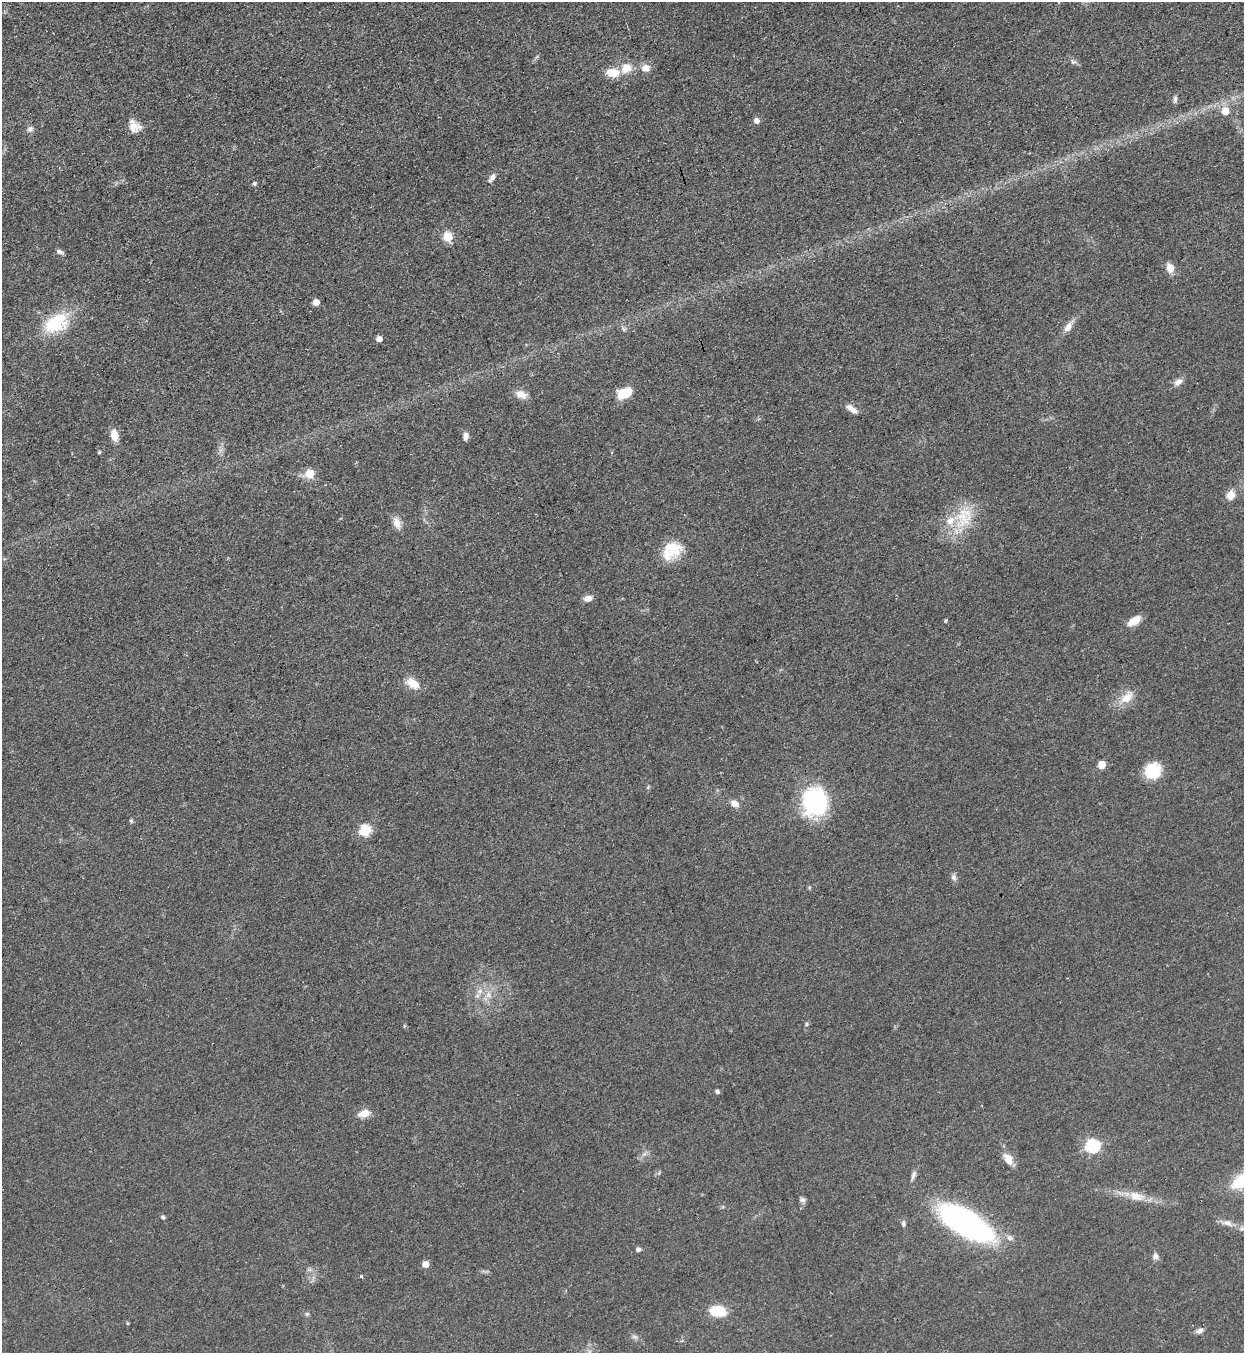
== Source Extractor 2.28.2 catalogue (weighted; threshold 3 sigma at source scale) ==
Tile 11 of 4 x 4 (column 3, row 3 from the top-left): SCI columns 2794-4035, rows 1388-2738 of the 5457 x 5478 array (HDU 1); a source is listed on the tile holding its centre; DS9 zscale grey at full resolution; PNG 1246 x 1355 px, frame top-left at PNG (2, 2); no overlay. Shown black and unused: <1% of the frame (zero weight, under 3 of 4 exposures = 5% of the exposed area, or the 3 px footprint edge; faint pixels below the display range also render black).
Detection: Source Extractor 2.28.2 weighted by HDU 2 'WHT'; one run over the whole footprint, this tile lists its part. Background 0.0524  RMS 0.0057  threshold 0.0258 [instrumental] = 3 sigma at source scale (4.5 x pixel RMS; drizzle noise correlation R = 1.50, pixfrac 1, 0.05/0.05 arcsec/px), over >= 5 px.
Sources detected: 69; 4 inside a brighter listed object's ellipse — not listed separately; the other 65 listed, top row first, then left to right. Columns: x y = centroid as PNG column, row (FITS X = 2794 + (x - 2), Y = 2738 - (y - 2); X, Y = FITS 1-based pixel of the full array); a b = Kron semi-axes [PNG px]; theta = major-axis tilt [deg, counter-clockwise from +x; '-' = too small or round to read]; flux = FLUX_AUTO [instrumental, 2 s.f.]
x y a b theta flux
1073 62 9 6 -38 1.7
626 68 12 10 24 8.6
646 68 11 9 -5 4.4
613 73 15 10 -7 9.9
1175 99 10 5 89 1.6
1225 111 6 6 - 9.3
756 121 5 5 - 3.3
134 126 17 13 -49 6.4
30 129 9 7 43 2.1
492 178 12 6 54 2.7
254 183 6 5 - 0.97
448 236 6 5 - 26
60 252 9 5 -17 1.7
1170 268 12 9 -77 5.1
316 302 5 5 - 7.1
56 323 30 19 32 30
1068 327 15 9 53 4.4
624 329 7 5 -31 1.2
379 339 5 4 - 4.5
1178 382 11 8 42 3.4
624 393 15 9 26 14
521 394 14 9 -22 5.5
852 409 15 6 -34 4.3
114 435 14 8 -78 6.2
465 436 8 6 85 2.8
99 452 4 3 - 0.7
310 473 6 6 - 17
1231 495 11 9 68 5.6
964 517 31 26 76 23
397 523 17 9 -73 4.8
671 547 26 17 -17 16
588 598 10 6 13 3.8
946 620 3 3 - 1.4
1134 621 16 8 32 7.2
413 684 18 11 -33 7.6
1127 697 22 12 43 8.9
1101 765 5 5 - 13
1153 771 18 16 35 17
815 801 26 23 -78 75
734 804 11 8 -22 3.9
131 821 6 4 77 0.98
365 830 6 6 - 50
954 877 9 7 -73 1.9
488 995 10 9 - 4.6
806 1024 6 4 71 0.85
717 1092 4 4 - 1.8
364 1113 13 8 16 7
1093 1146 6 6 - 91
1008 1159 17 9 -60 6.3
913 1175 13 5 68 2.1
1137 1196 24 12 -13 9.3
802 1200 8 7 - 1.6
163 1217 5 5 - 0.93
903 1223 8 5 -73 1.3
966 1223 57 23 -32 140
1227 1223 16 8 -21 4.3
638 1250 5 4 - 2.1
1155 1256 8 7 - 2.3
425 1264 5 5 - 7
361 1276 4 3 - 1
718 1311 15 10 -10 17
307 1314 6 4 -44 0.94
128 1323 4 4 - 0.6
1199 1331 11 6 19 2.2
634 1337 9 4 -9 1.4